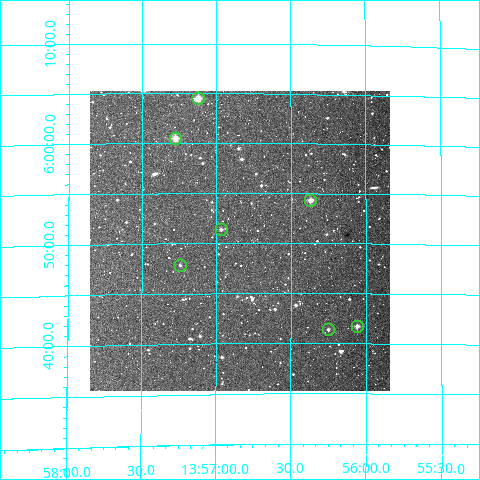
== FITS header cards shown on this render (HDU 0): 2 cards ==
NAXIS1  =                  300
NAXIS2  =                  300

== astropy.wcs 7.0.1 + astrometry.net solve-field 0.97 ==
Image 300 x 300 px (HDU 0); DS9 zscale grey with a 90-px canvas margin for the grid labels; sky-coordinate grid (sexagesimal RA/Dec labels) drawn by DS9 from the SOLVED WCS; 7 Tycho-2 reference stars matched to detected sources circled (green)
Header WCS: RA---TAN/DEC--TAN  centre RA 13:56:51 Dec +05:50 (209.21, +5.84 deg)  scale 6 arcsec/px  FOV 30.0' x 30.0'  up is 0 deg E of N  parity normal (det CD < 0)
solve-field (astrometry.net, Tycho-2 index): VERIFIED the header's WCS against the Tycho-2 star catalogue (verified at 2 index scales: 7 matches each, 0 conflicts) and refined it, rather than solving blind
Solved WCS: RA---TAN-SIP/DEC--TAN-SIP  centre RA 13:56:51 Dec +05:50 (209.21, +5.84 deg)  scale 6.01 arcsec/px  FOV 30.0' x 30.0'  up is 0 deg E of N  parity normal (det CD < 0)
The solver's refit moves the header's centre by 3.5 arcsec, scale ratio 1.002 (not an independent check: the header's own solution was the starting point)
Tycho-2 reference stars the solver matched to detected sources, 7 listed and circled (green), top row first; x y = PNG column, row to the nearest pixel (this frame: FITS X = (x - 90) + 1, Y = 300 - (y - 94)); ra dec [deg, ICRS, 3 dp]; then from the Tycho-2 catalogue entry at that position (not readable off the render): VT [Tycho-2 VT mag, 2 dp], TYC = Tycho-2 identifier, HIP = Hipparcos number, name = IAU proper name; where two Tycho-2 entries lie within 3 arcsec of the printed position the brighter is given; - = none
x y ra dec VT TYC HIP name
198 101 209.281 +6.075 9.75 315-90-1 - -
175 141 209.319 +6.008 9.65 315-24-1 - -
310 203 209.092 +5.905 10.28 315-486-1 - -
221 232 209.242 +5.856 11.48 315-430-1 - -
180 268 209.311 +5.797 12.44 315-488-1 - -
357 329 209.014 +5.695 11.27 315-224-1 - -
328 332 209.062 +5.690 11.52 315-186-1 - -